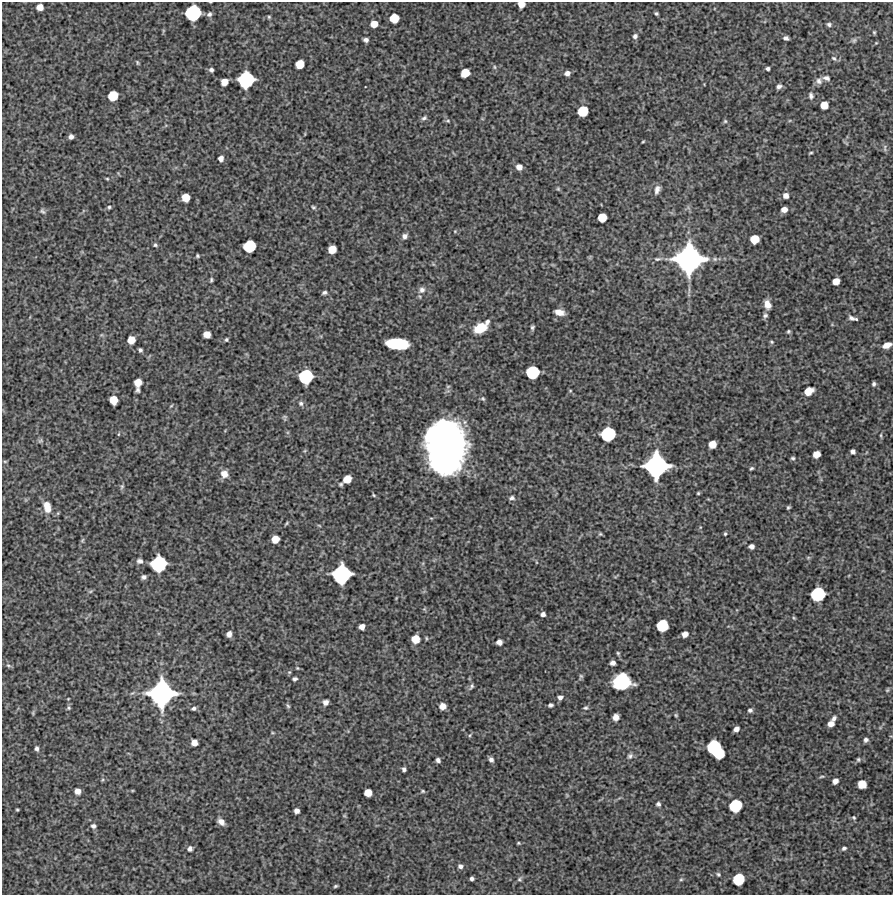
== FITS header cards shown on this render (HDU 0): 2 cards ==
NAXIS1  =                  891 /Length X axis
NAXIS2  =                  893 /Length Y axis

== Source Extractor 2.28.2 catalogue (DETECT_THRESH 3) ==
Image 891 x 893 px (HDU 0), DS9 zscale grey, 1 PNG px = 1 image px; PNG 895 x 897 px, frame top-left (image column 1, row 893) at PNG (2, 2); no overlay
Background 5580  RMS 330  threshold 986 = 3 sigma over >= 5 px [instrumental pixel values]
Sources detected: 195; all 195 listed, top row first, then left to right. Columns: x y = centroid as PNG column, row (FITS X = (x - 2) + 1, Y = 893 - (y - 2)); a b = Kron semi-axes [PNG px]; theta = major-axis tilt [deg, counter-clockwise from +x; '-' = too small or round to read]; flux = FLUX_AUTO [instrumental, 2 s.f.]
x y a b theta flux
521 4 6 5 - 2.0e+05
40 7 6 5 - 1.9e+05
193 13 11 11 - 1.6e+06
656 13 4 3 - 3.4e+04
209 14 7 6 - 6.6e+04
269 17 4 4 - 2.8e+04
394 18 7 7 - 4.4e+05
374 24 6 5 - 2.3e+05
829 24 5 5 - 4.4e+04
874 32 4 3 - 2.5e+04
635 36 6 6 - 6.7e+04
786 38 5 4 - 6.1e+04
366 40 5 4 - 6.2e+04
854 40 8 5 63 4.1e+04
834 58 7 4 -36 4.3e+04
137 62 6 3 -65 2.7e+04
300 64 7 6 - 3.6e+05
494 67 6 4 -88 3.1e+04
768 69 4 4 - 4.5e+04
211 70 5 5 - 6.1e+04
465 73 7 6 - 3.8e+05
567 73 5 5 - 1.0e+05
826 78 9 6 -14 7.5e+04
246 80 12 11 - 1.7e+06
819 81 10 8 -57 9.3e+04
224 82 6 5 - 2.2e+05
779 86 7 5 31 6.5e+04
113 96 8 7 - 5.2e+05
811 96 9 6 -77 6.8e+04
824 105 6 6 - 2.8e+05
583 111 8 7 - 6.1e+05
424 118 8 5 35 5.3e+04
448 121 6 4 6 3.5e+04
725 121 5 5 - 3.2e+04
71 137 4 4 - 7.9e+04
643 142 5 3 - 2.1e+04
885 148 11 4 90 4.7e+04
811 153 5 3 - 2.6e+04
221 158 5 4 - 1.0e+05
519 167 6 6 - 1.4e+05
107 179 4 4 - 2.2e+04
558 189 5 5 - 2.8e+04
657 190 12 7 69 1.1e+05
786 196 5 5 - 1.2e+05
186 197 6 6 - 3.4e+05
109 207 4 4 - 3.4e+04
313 207 6 4 -17 3.5e+04
784 209 5 5 - 1.4e+05
42 211 8 5 -49 4.4e+04
602 217 7 6 - 3.9e+05
455 231 4 3 - 1.8e+04
405 236 6 6 - 8.6e+04
755 239 7 7 - 4.0e+05
155 245 5 4 - 3.7e+04
249 246 9 8 - 8.9e+05
332 249 7 6 - 3.3e+05
197 256 4 4 - 3.0e+04
658 259 11 5 9 7.0e+04
689 259 22 22 - 5.0e+06
433 264 6 4 -71 2.6e+04
211 280 6 4 81 3.4e+04
115 281 6 4 -20 2.4e+04
836 281 6 5 - 2.2e+05
422 290 10 8 40 1.2e+05
324 293 6 5 - 4.8e+04
767 304 9 6 -71 1.7e+05
559 312 10 6 -14 1.9e+05
765 315 7 6 - 5.5e+04
853 318 10 4 -16 7.4e+04
487 321 7 5 50 5.7e+04
480 328 14 9 24 4.6e+05
532 328 5 4 - 4.4e+04
788 331 4 4 - 3.4e+04
207 334 6 6 - 2.2e+05
131 340 6 6 - 2.9e+05
226 340 4 4 - 3.3e+04
771 342 5 4 - 2.8e+04
397 344 18 8 -5 1.2e+06
887 345 8 5 24 1.8e+05
140 350 4 3 - 4.5e+04
532 372 9 9 - 1.0e+06
306 377 10 10 - 1.3e+06
138 383 10 6 87 3.0e+05
874 384 4 3 - 4.3e+04
570 391 4 4 - 2.2e+04
808 391 8 6 29 3.1e+05
113 400 7 6 - 3.4e+05
301 403 7 6 - 5.5e+04
171 406 6 3 19 2.4e+04
285 418 8 5 -84 3.6e+04
118 434 5 3 - 2.0e+04
608 434 11 10 - 1.3e+06
881 435 6 3 90 2.6e+04
40 441 7 6 - 4.2e+04
712 444 6 6 - 2.7e+05
445 447 42 31 87 1.1e+07
853 452 5 4 - 6.5e+04
816 454 6 5 - 2.3e+05
793 458 5 4 - 3.8e+04
5 461 5 3 - 2.1e+04
656 466 17 17 - 3.4e+06
751 468 5 4 - 3.1e+04
224 474 9 8 - 1.8e+05
347 479 7 6 - 3.0e+05
341 484 5 4 - 3.5e+04
122 487 6 5 - 3.8e+04
698 493 3 3 - 2.6e+04
374 495 5 4 - 2.4e+04
512 498 7 5 16 5.9e+04
47 507 15 9 -77 2.4e+05
788 507 4 3 - 3.1e+04
286 523 5 3 - 2.7e+04
319 525 6 3 -20 2.2e+04
600 534 5 5 - 3.0e+04
725 534 4 3 - 2.9e+04
275 539 6 6 - 2.7e+05
82 540 7 5 60 3.5e+04
751 546 5 4 - 9.4e+04
808 557 6 4 1 2.7e+04
140 561 8 6 -3 7.2e+04
536 562 5 3 - 1.7e+04
158 564 11 11 - 1.5e+06
342 574 14 13 - 2.2e+06
144 577 5 4 - 6.2e+04
90 591 6 4 2 3.1e+04
818 594 10 9 - 1.2e+06
543 614 4 4 - 7.9e+04
794 618 5 4 - 2.5e+04
662 626 9 8 - 7.8e+05
362 627 5 5 - 1.4e+05
229 634 5 5 - 1.1e+05
685 634 5 5 - 1.4e+05
415 639 7 7 - 3.4e+05
499 642 5 5 - 1.1e+05
618 653 5 4 - 3.0e+04
613 663 5 5 - 8.2e+04
8 665 7 5 -18 4.1e+04
297 668 5 4 - 2.3e+04
289 672 5 5 - 2.9e+04
581 676 8 5 70 4.0e+04
295 679 6 5 - 4.9e+04
621 682 14 12 13 1.3e+06
471 686 9 5 57 5.1e+04
887 690 6 5 - 2.8e+04
161 693 20 20 - 4.1e+06
560 697 5 4 - 7.8e+04
325 702 6 6 - 9.8e+04
551 705 5 4 - 4.8e+04
288 706 6 5 - 3.7e+04
442 706 6 5 - 1.7e+05
69 708 7 6 - 4.0e+04
194 708 6 4 22 4.9e+04
586 708 6 5 - 4.0e+04
750 710 5 4 - 5.1e+04
33 713 6 3 -73 2.5e+04
676 715 5 4 - 2.6e+04
616 717 6 5 - 1.4e+05
834 718 6 5 - 6.9e+04
831 724 6 5 - 1.4e+05
736 729 5 4 - 1.1e+05
273 733 5 3 - 2.1e+04
470 735 5 3 - 2.5e+04
866 740 6 5 - 5.9e+04
194 742 6 5 - 1.8e+05
37 748 7 5 -78 5.6e+04
716 749 16 9 -52 1.8e+06
630 756 8 7 - 6.2e+04
438 760 5 4 - 6.7e+04
491 760 6 5 - 7.1e+04
858 760 6 5 - 4.0e+04
404 769 4 4 - 5.4e+04
822 776 7 3 2 3.1e+04
102 780 6 3 71 2.7e+04
835 781 5 5 - 1.2e+05
862 784 7 7 - 3.1e+05
78 791 6 6 - 1.2e+05
423 791 6 4 0 3.1e+04
368 793 6 6 - 2.8e+05
658 804 5 5 - 5.1e+04
735 806 9 9 - 9.3e+05
17 810 3 2 - 2.2e+04
297 811 5 5 - 1.0e+05
854 817 5 5 - 3.4e+04
221 822 8 5 -42 1.3e+05
93 826 7 6 - 6.4e+04
518 843 4 4 - 2.4e+04
844 848 5 4 - 4.7e+04
190 849 6 6 - 6.4e+04
460 866 6 5 - 7.5e+04
718 874 5 4 - 3.3e+04
472 879 4 4 - 6.2e+04
520 879 7 5 17 4.4e+04
681 879 5 4 - 2.6e+04
738 879 9 8 - 7.7e+05
335 886 5 3 - 3.2e+04
At the frame edge (FLAGS 8, measured only in part): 2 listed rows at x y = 521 4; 887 345

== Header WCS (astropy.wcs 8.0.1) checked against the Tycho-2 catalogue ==
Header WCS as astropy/WCSLIB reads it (CRVAL/CRPIX/CD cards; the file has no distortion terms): RA---TAN/DEC--TAN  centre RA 02:45:10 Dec -04:43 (41.29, -4.71 deg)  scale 1.01 arcsec/px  FOV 15.0' x 15.0'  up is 0 deg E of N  parity normal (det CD < 0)
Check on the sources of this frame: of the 60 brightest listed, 3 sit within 1.6 arcsec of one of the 3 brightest Tycho-2 stars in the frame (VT <= 12.24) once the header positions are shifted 0.51 arcsec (0.47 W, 0.20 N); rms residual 0.52 arcsec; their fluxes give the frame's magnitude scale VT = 27.99 - 2.5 log10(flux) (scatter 0.40 mag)
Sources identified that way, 3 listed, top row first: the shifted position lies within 1.6 arcsec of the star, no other Tycho-2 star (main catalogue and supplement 1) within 3.2 arcsec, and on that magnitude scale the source's flux lands within +1.5 / -3 mag of the star's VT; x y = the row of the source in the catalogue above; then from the Tycho-2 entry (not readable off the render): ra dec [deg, ICRS J2000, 3 dp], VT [Tycho-2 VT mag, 2 dp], TYC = Tycho-2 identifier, HIP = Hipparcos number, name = IAU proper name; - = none
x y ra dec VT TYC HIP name
689 259 41.223 -4.658 10.84 4702-860-1 - -
656 466 41.232 -4.716 12.24 4702-901-1 - -
161 693 41.372 -4.780 11.46 4702-757-1 - -